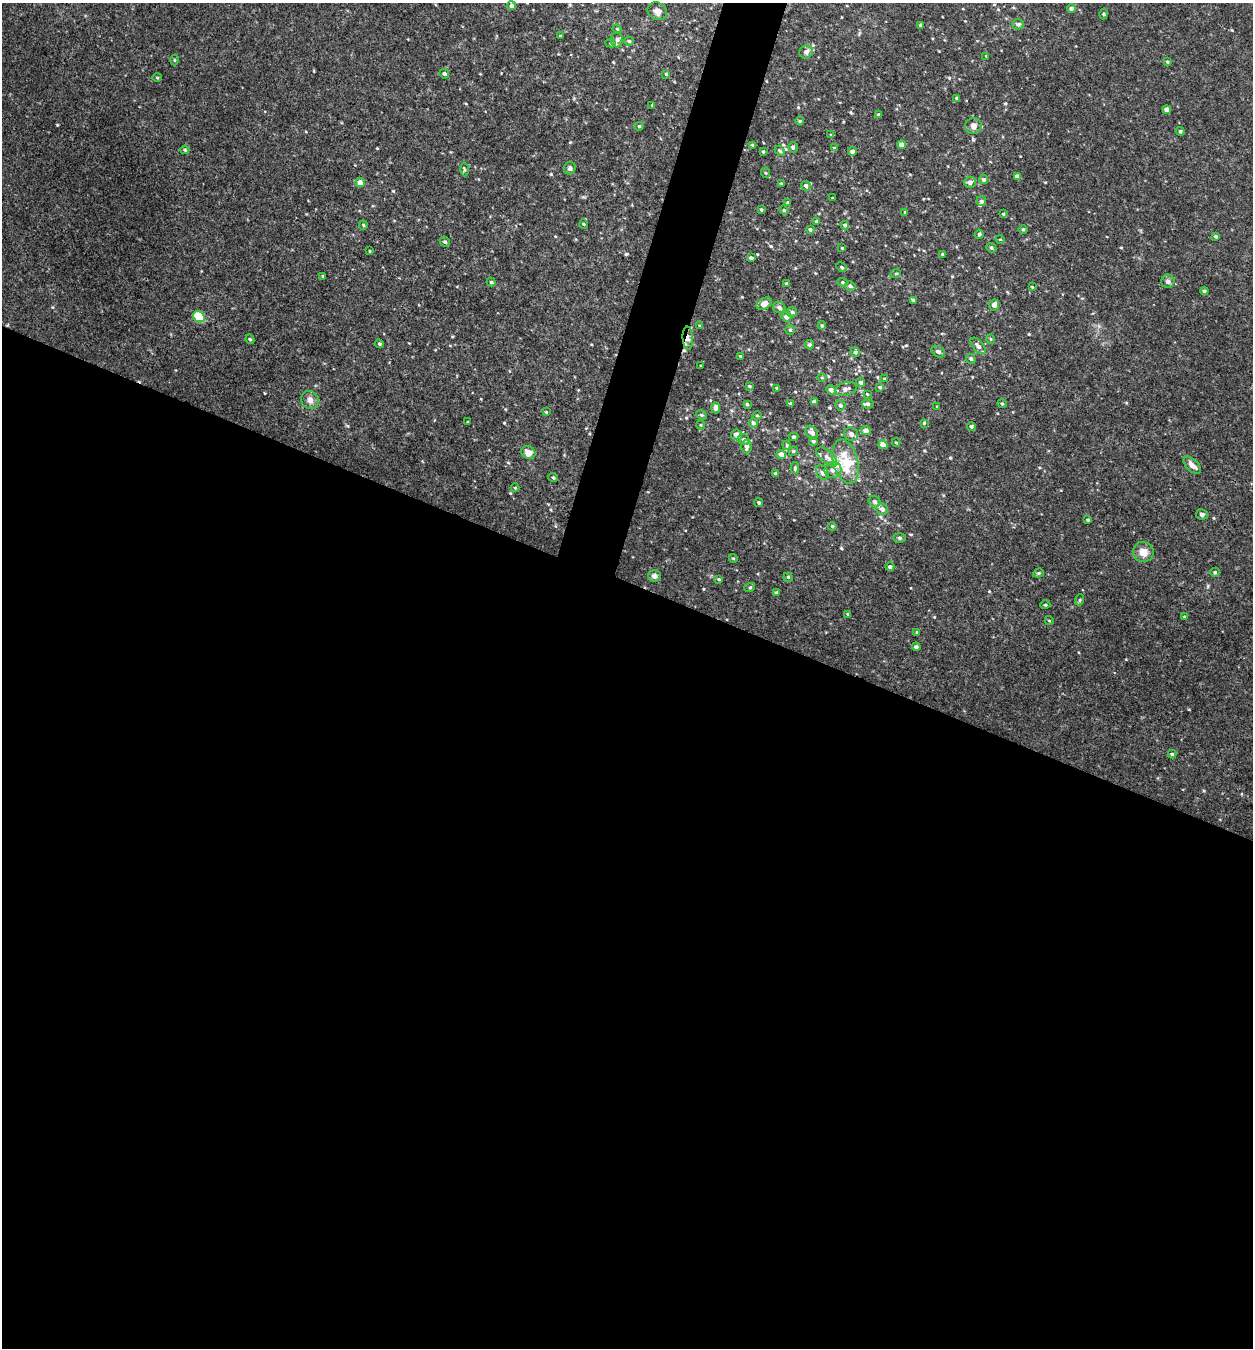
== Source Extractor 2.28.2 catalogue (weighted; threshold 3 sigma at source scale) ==
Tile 14 of 4 x 4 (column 2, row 4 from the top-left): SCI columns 1517-2767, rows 3-1348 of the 5404 x 5390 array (HDU 1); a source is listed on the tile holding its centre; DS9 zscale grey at full resolution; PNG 1255 x 1350 px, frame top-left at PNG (2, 3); each listed source drawn as its Kron ellipse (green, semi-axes under 4 px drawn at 4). Shown black and unused: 59% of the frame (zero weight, under 3 of 4 exposures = <1% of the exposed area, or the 3 px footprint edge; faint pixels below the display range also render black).
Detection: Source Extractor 2.28.2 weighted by HDU 2 'WHT'; one run over the whole footprint, this tile lists its part. Background 0.0844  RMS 0.0074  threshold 0.0332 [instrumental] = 3 sigma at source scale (4.5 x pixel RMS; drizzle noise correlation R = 1.50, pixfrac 1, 0.05/0.05 arcsec/px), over >= 5 px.
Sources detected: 175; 4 inside a brighter listed object's ellipse — not listed separately; the other 171 listed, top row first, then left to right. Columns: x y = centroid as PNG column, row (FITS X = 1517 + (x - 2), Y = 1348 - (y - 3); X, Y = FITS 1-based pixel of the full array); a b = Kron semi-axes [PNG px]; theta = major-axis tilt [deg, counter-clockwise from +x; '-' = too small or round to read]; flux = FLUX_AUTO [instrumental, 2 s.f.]
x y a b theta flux
511 6 4 4 - 1.6
1071 9 4 4 - 2.1
657 11 10 8 -27 3.1
1104 14 5 3 - 0.72
1018 24 6 5 - 1.2
921 25 4 3 - 1
617 29 5 4 - 0.73
560 36 4 3 - 0.63
617 40 8 6 -89 1.9
629 41 4 4 - 0.96
611 43 5 4 - 0.96
806 52 7 6 - 2.9
986 56 4 4 - 0.53
174 60 5 3 - 0.66
1167 62 4 3 - 0.65
444 74 5 4 - 1.5
666 74 4 4 - 0.77
157 78 5 3 - 0.61
957 98 4 4 - 1
652 105 3 3 - 0.52
1167 110 4 4 - 3.2
879 115 4 3 - 1.7
800 121 4 4 - 0.79
639 126 4 4 - 0.73
973 126 8 8 - 3
1180 131 4 4 - 0.76
831 135 3 3 - 0.61
752 145 4 4 - 0.65
902 145 4 4 - 4.2
793 147 5 4 - 1.5
834 148 4 4 - 0.86
185 150 4 4 - 0.81
780 151 6 3 -45 0.88
852 151 4 4 - 2.3
763 152 3 3 - 0.72
570 168 6 5 - 1.4
464 170 7 3 -89 0.84
766 173 5 3 - 0.66
1017 176 4 4 - 2.9
984 180 4 4 - 1.2
360 182 5 4 - 3.7
970 182 6 5 - 2.4
781 183 3 3 - 0.64
806 186 5 4 - 1.9
833 198 3 2 - 0.6
981 201 5 4 - 1.6
788 203 4 4 - 0.9
761 210 4 3 - 0.87
784 210 4 4 - 0.85
905 212 3 3 - 0.66
1003 214 3 3 - 0.63
817 221 4 3 - 2.3
584 224 5 3 - 0.66
363 225 4 4 - 0.92
845 225 4 4 - 1.3
810 229 4 3 - 1.1
1023 229 5 3 - 0.68
979 234 4 4 - 1.2
1216 236 3 3 - 0.95
1000 239 4 3 - 0.59
445 242 5 4 - 1.3
842 248 3 2 - 0.6
991 248 5 4 - 1.1
370 251 4 2 - 0.53
943 254 4 4 - 1.1
751 258 3 3 - 1.3
842 267 5 4 - 0.97
896 273 5 3 - 0.67
323 276 4 3 - 0.81
1168 281 7 6 - 1.9
491 282 4 4 - 0.87
843 282 5 4 - 0.89
786 283 3 3 - 0.71
850 286 5 4 - 1.3
1032 287 3 3 - 0.49
1204 291 4 4 - 1
913 300 4 3 - 0.94
764 304 8 5 29 5.1
994 305 6 5 - 2.7
779 307 6 5 - 2
792 312 5 5 - 1.1
199 317 6 5 - 40
786 317 5 5 - 2.9
700 326 3 3 - 0.63
822 326 4 3 - 0.72
790 330 4 4 - 0.94
688 338 11 5 -86 2.6
250 339 5 4 - 0.99
991 339 5 3 - 0.62
379 344 4 3 - 0.79
809 345 5 5 - 1.2
978 346 10 5 -50 2.6
855 352 5 4 - 1.4
938 352 7 5 -32 1.7
740 356 3 2 - 0.49
971 359 5 4 - 1.4
701 366 3 2 - 0.56
822 378 5 3 - 0.69
885 379 3 3 - 0.64
861 382 4 4 - 2
749 386 4 3 - 0.75
880 387 4 3 - 1
777 388 4 3 - 0.66
846 389 11 6 15 3
831 390 5 4 - 3.2
867 394 3 3 - 0.48
310 400 9 8 - 3.3
814 402 4 4 - 2.7
747 404 3 3 - 0.88
791 404 4 3 - 1.7
868 404 6 4 -3 1.2
1002 404 5 3 - 0.76
840 405 5 5 - 1.6
937 407 4 3 - 0.51
715 408 6 4 88 2.4
546 412 3 3 - 0.6
701 415 5 4 - 0.98
757 415 5 3 - 0.67
468 422 3 2 - 0.48
753 423 5 4 - 1.7
924 423 4 3 - 0.56
701 425 5 3 - 0.51
971 426 4 4 - 1.4
866 430 5 4 - 3.9
811 432 7 5 -50 2.8
851 434 7 6 - 3.4
737 435 5 5 - 4.7
793 437 5 4 - 0.92
744 439 6 5 - 1.8
813 441 4 4 - 1.2
896 442 4 3 - 0.55
787 445 4 4 - 0.79
883 445 5 4 - 7.1
746 447 6 5 - 2.2
793 451 5 4 - 0.89
528 453 7 6 - 4.9
781 455 5 4 - 5.3
827 457 12 6 -41 3.8
845 462 22 12 -75 18
1192 465 11 6 -46 3.4
795 468 5 4 - 1.1
833 470 8 8 - 4.2
822 472 8 5 -59 1.9
776 473 4 3 - 1.2
553 477 5 3 - 0.7
515 488 4 3 - 0.53
874 502 6 5 - 1.8
759 503 4 4 - 1.1
882 509 6 5 - 2.5
1202 514 6 5 - 1.5
1088 520 4 4 - 0.78
832 526 4 3 - 0.65
899 538 6 5 - 1.3
1143 552 10 10 - 5.6
733 558 4 3 - 0.6
890 567 4 4 - 1.5
1215 572 4 4 - 0.95
1038 573 5 4 - 0.93
654 576 6 6 - 2.6
788 577 4 4 - 0.94
719 579 4 3 - 0.64
750 587 5 3 - 0.77
776 592 4 3 - 0.77
1079 600 6 3 70 0.75
1045 605 5 3 - 0.6
848 614 4 3 - 0.7
1184 617 4 3 - 0.67
1049 620 4 3 - 0.52
917 632 3 3 - 0.64
916 647 4 4 - 1.6
1172 754 4 4 - 0.98
Overlapping masked pixels (flux is a lower limit): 1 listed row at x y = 688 338
Unlisted compact peaks at least as high as the median listed source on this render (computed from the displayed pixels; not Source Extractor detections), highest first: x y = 504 423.